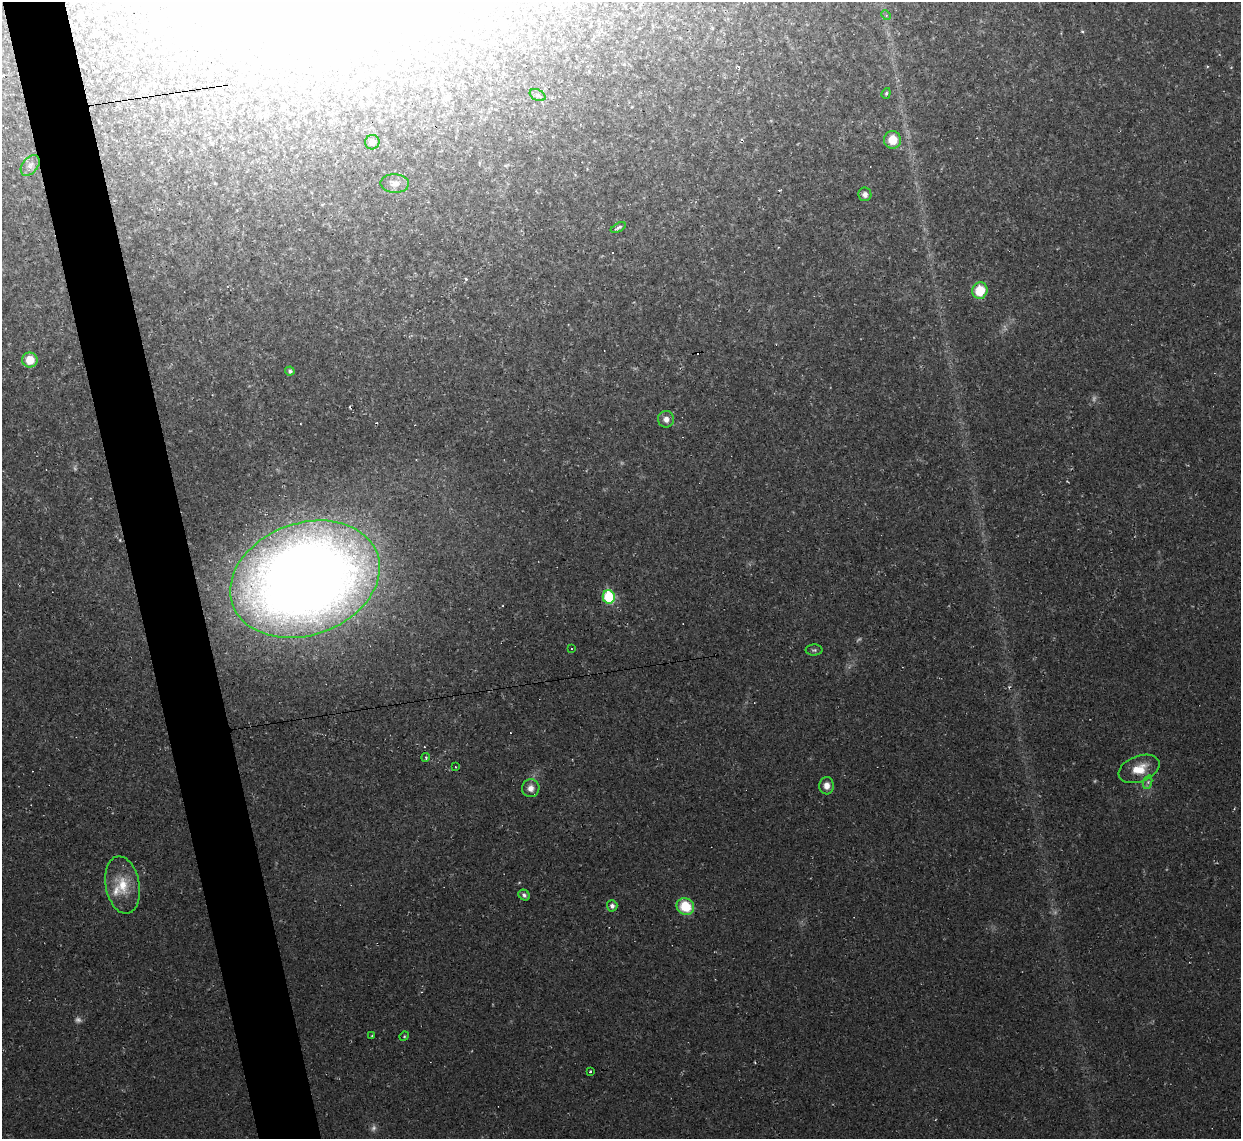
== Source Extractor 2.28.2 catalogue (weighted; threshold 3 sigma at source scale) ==
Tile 11 of 4 x 4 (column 3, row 3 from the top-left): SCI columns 2477-3715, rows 1274-2410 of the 4953 x 4933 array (HDU 1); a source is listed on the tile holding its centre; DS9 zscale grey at full resolution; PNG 1243 x 1141 px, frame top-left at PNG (2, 2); each listed source drawn as its Kron ellipse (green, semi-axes under 4 px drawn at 4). Shown black and unused: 5% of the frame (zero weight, under 2 of 3 exposures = <1% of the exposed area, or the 3 px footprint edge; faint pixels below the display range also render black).
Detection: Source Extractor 2.28.2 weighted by HDU 2 'WHT'; one run over the whole footprint, this tile lists its part. Background 0.0341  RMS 0.0064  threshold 0.0287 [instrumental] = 3 sigma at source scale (4.5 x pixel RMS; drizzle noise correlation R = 1.50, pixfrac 1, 0.05/0.05 arcsec/px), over >= 5 px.
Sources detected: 47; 6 too faint to see at this stretch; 10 cosmic-ray / hot-pixel residue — neither listed nor drawn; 1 inside a brighter listed object's ellipse — not listed separately; the other 30 listed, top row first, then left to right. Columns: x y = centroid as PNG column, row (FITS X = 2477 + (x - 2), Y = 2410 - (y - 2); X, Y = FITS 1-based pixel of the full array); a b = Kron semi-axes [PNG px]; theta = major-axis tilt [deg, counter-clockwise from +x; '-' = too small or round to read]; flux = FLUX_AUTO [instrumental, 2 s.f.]
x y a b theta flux
886 15 5 4 - 0.88
886 93 5 4 - 0.99
538 95 8 5 -26 1.5
892 140 9 8 - 12
372 142 7 7 - 3.5
30 165 12 7 52 3.3
395 183 14 9 -2 4.8
865 194 7 6 - 3.1
618 228 8 4 29 2
980 291 8 7 - 19
30 360 7 7 - 11
290 371 4 4 - 1.6
666 419 8 8 - 3.7
305 579 77 56 20 1200
609 597 7 6 - 43
571 649 3 2 - 0.97
814 650 8 5 1 1.4
426 757 4 3 - 0.81
455 767 3 2 - 0.99
1139 769 21 13 21 13
1148 782 7 4 72 1.5
827 786 8 7 - 4.6
531 788 9 8 - 4.5
123 885 29 17 -79 19
524 895 6 5 - 1.8
612 906 5 5 - 2.3
685 907 9 8 - 21
372 1036 3 3 - 0.67
404 1036 5 4 - 0.67
590 1071 3 2 - 0.93